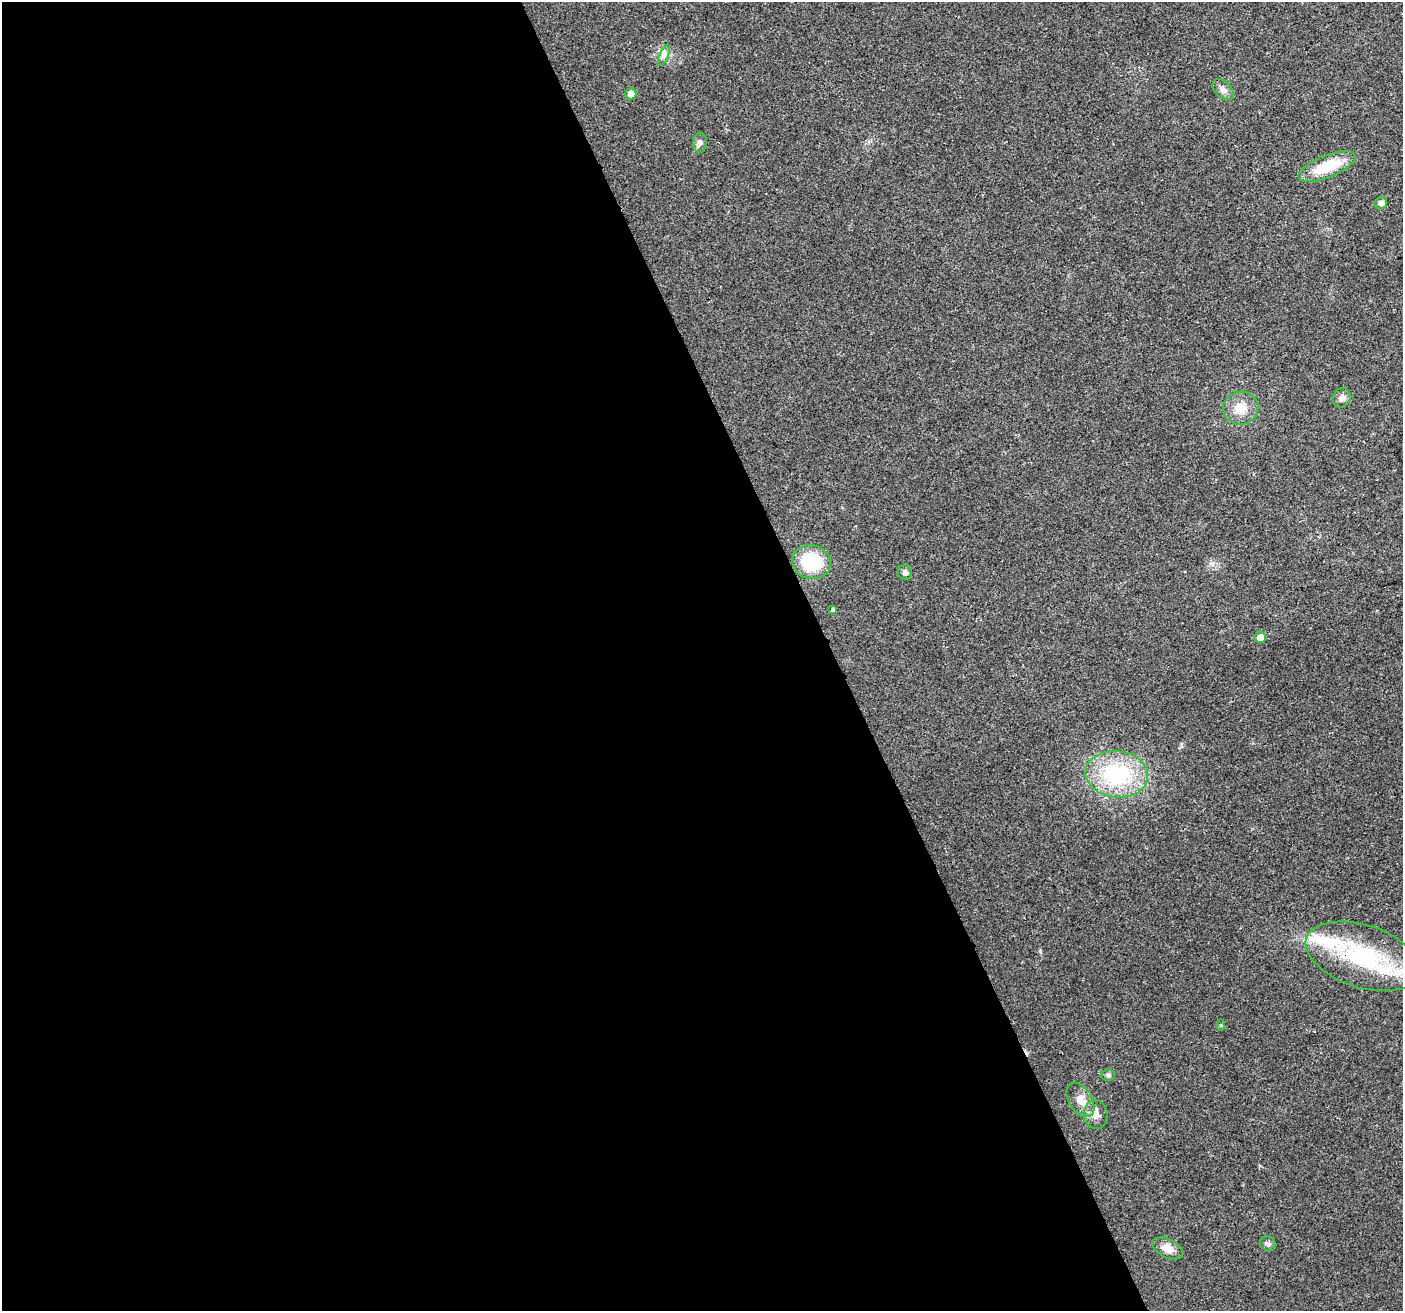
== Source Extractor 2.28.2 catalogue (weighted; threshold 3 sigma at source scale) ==
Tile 9 of 4 x 4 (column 1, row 3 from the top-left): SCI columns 3-1403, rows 1451-2759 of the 5607 x 5461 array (HDU 1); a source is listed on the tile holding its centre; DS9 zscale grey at full resolution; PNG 1405 x 1313 px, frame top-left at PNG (2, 2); each listed source drawn as its Kron ellipse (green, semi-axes under 4 px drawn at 4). Shown black and unused: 59% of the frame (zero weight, under 2 of 3 exposures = <1% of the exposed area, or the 3 px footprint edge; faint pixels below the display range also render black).
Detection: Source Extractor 2.28.2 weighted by HDU 2 'WHT'; one run over the whole footprint, this tile lists its part. Background 0.0293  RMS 0.0063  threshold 0.0285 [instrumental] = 3 sigma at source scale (4.5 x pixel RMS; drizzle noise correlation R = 1.50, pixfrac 1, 0.0396/0.0396 arcsec/px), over >= 5 px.
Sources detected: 22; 2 inside a brighter listed object's ellipse — not listed separately; the other 20 listed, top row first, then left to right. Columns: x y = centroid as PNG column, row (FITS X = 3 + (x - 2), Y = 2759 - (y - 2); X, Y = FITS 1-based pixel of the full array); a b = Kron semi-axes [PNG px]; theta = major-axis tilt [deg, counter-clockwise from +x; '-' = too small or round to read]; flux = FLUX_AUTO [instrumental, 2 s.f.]
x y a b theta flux
664 56 11 4 67 2.2
1223 89 13 8 -42 3.3
631 94 5 5 - 3.9
700 143 10 7 86 2.3
1327 167 30 11 22 23
1381 203 6 5 - 2.8
1342 398 10 9 - 3.3
1241 408 17 16 - 10
811 562 19 17 -17 32
905 572 8 7 - 1.8
833 610 4 3 - 9.4
1260 637 6 5 - 5.6
1117 774 31 23 -6 58
1363 956 59 31 -18 72
1221 1025 5 3 - 0.6
1108 1075 7 6 - 1.4
1080 1100 19 11 -58 7.5
1096 1114 14 12 -82 5.1
1268 1244 8 7 - 1.9
1168 1248 16 9 -26 6.5
Overlapping masked pixels (flux is a lower limit): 1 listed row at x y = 1363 956